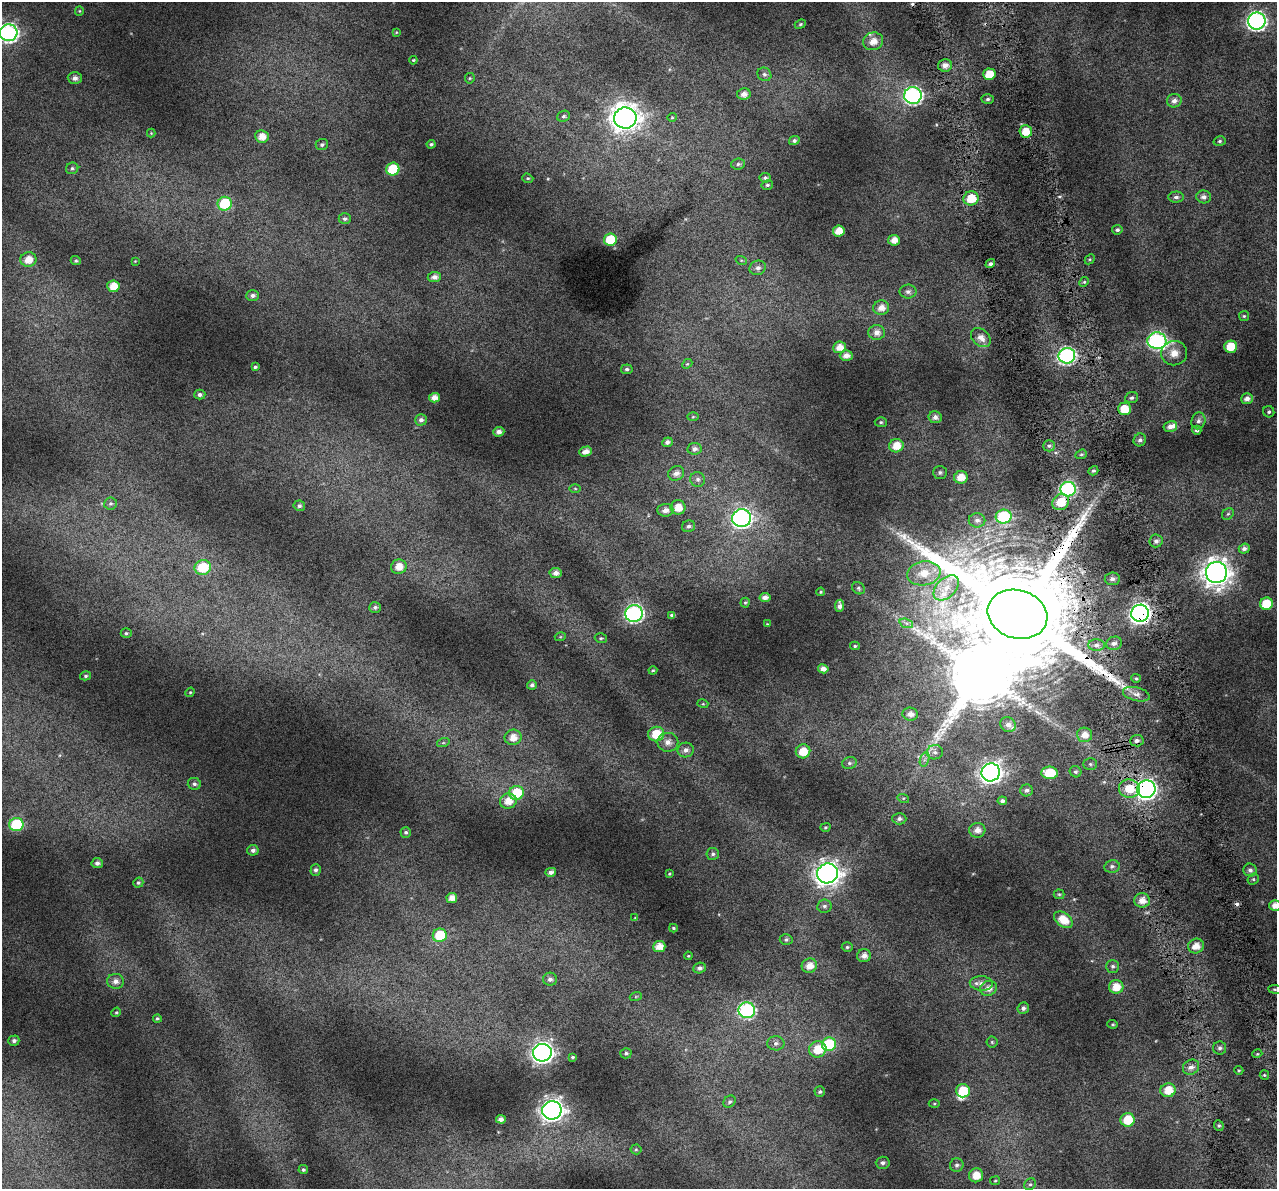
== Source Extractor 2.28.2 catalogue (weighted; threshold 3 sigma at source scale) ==
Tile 6 of 4 x 4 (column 2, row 2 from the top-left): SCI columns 1312-2586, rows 2484-3670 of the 5172 x 4917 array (HDU 1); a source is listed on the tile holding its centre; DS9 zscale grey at full resolution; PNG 1279 x 1191 px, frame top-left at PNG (2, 2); each listed source drawn as its Kron ellipse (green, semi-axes under 4 px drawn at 4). Shown black and unused: <1% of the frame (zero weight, under 4 of 7 exposures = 2% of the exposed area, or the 3 px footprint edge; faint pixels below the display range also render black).
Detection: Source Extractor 2.28.2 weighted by HDU 2 'WHT'; one run over the whole footprint, this tile lists its part. Background 0.0718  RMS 0.046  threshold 0.19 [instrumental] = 3 sigma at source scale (4.09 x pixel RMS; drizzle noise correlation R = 1.36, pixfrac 0.8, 0.0396/0.0396 arcsec/px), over >= 5 px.
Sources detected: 248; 1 too faint to see at this stretch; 1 inside a brighter object's white glare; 2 cosmic-ray / hot-pixel residue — neither listed nor drawn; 4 inside a brighter listed object's ellipse — not listed separately; the other 240 listed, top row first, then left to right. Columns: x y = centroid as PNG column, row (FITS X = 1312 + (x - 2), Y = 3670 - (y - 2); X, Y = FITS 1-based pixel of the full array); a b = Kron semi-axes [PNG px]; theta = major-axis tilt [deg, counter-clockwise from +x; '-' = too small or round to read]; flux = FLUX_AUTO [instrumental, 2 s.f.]
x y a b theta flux
79 11 5 4 - 4.5
1257 21 9 8 - 1500
800 24 6 4 22 6.1
396 32 3 3 - 3.7
9 33 9 8 - 1300
873 41 10 9 - 48
413 60 4 3 - 3.9
945 65 7 6 - 26
764 74 7 6 - 13
989 74 6 6 - 84
75 78 7 6 - 19
470 78 5 5 - 5.4
744 94 6 6 - 24
913 95 9 8 - 1200
988 99 6 4 4 10
1174 101 7 6 - 21
564 116 6 5 - 9.1
672 117 4 4 - 4.5
625 118 11 10 - 5000
1026 131 6 6 - 65
151 133 4 4 - 3.6
262 136 7 6 - 42
794 140 5 4 - 10
1220 141 6 4 16 7.6
431 144 4 4 - 7.2
322 145 6 5 - 8.4
738 164 7 5 6 9.2
72 168 6 6 - 8.4
393 169 7 6 - 190
528 178 5 4 - 6.2
765 178 5 5 - 9.1
767 185 6 4 14 7.8
1176 197 8 5 2 14
1204 197 7 6 - 18
971 198 7 7 - 97
225 204 7 7 - 210
345 219 6 5 - 9.7
1117 230 5 4 - 9.9
839 231 6 5 - 52
610 240 6 6 - 120
894 240 6 5 - 39
1090 259 5 4 - 5.6
28 260 8 7 - 57
741 260 6 3 -18 5.2
76 261 5 4 - 6.7
135 261 3 3 - 3.2
990 264 5 4 - 10
758 268 8 7 - 19
434 277 7 5 6 22
1084 282 5 4 - 6.8
113 286 6 6 - 61
908 292 8 7 - 15
252 295 6 5 - 14
881 308 8 7 - 36
1244 316 5 5 - 6.2
877 332 8 7 - 30
981 338 11 8 -41 34
1157 341 9 8 - 1100
839 347 6 6 - 43
1231 347 6 6 - 94
1174 353 13 12 - 44
846 355 6 5 - 31
1067 356 8 8 - 980
687 364 5 4 - 5.8
255 367 4 3 - 7.2
627 369 6 5 - 11
200 394 5 5 - 13
434 398 5 5 - 32
1132 398 6 5 - 11
1247 399 6 5 - 21
1125 409 6 6 - 77
1269 412 6 5 - 8.1
693 417 6 4 2 4.3
935 417 6 6 - 20
421 420 6 5 - 15
1198 421 8 7 - 14
881 422 6 5 - 7
1170 426 7 5 13 27
1197 430 4 4 - 10
499 432 5 5 - 22
1140 440 6 6 - 13
667 442 5 4 - 13
896 446 7 6 - 62
1049 446 5 5 - 11
694 449 7 6 - 16
586 451 6 5 - 29
1081 454 6 4 20 7.3
1093 471 5 4 - 8.4
940 472 7 6 - 9.3
676 473 8 7 - 24
961 477 7 6 - 52
698 479 8 7 - 14
575 488 6 4 -2 5.2
1068 489 7 7 - 710
1061 502 9 7 38 99
111 503 6 6 - 9.7
299 506 6 5 - 11
678 507 7 7 - 57
665 510 8 6 4 26
1228 514 6 5 - 7.4
1004 517 8 7 - 290
742 518 9 9 - 1300
977 520 8 7 - 18
689 526 7 5 21 13
1156 541 6 6 - 15
1244 549 5 5 - 15
203 567 8 7 - 140
399 567 8 7 - 45
556 573 6 5 - 22
924 573 17 12 10 83
1216 573 10 10 - 4900
1112 579 7 6 - 14
858 588 7 5 -36 8.1
946 588 15 9 45 61
821 592 4 3 - 4.6
765 597 5 4 - 22
745 603 5 4 - 5.1
1266 604 6 6 - 100
839 606 6 4 83 18
375 607 6 5 - 10
634 613 9 8 - 1100
1140 613 9 8 - 2100
1017 614 30 24 -16 160000
672 615 4 3 - 10
906 623 7 4 -18 11
767 624 3 3 - 2.6
126 633 5 4 - 6.4
560 637 5 3 - 3.8
601 638 6 4 -17 6.7
1114 643 8 6 21 19
1096 645 8 6 1 18
855 646 5 4 - 6.1
823 669 5 4 - 29
653 670 4 4 - 4.6
85 676 5 4 - 7.2
1136 678 5 4 - 6
532 685 5 4 - 14
190 692 5 4 - 4.8
1136 694 14 6 -14 21
703 704 5 3 - 4.2
910 714 8 6 -6 27
1008 725 8 7 - 21
656 734 8 7 - 110
1085 735 7 7 - 39
513 737 8 7 - 50
1137 741 7 5 5 14
668 742 10 9 - 34
443 743 6 4 18 6.5
686 750 8 7 - 20
803 751 7 7 - 74
935 752 8 7 - 19
925 759 7 4 71 12
849 763 7 6 - 11
1090 764 7 5 -1 8.5
991 772 9 9 - 2300
1076 772 6 5 - 8.7
1050 773 8 6 -5 130
194 784 6 6 - 13
1129 789 10 9 - 93
1146 789 9 9 - 1700
1027 790 6 6 - 12
516 793 7 7 - 150
903 798 6 4 -17 5.6
508 801 8 7 - 51
1002 801 5 4 - 11
899 819 7 5 0 14
16 825 7 6 - 310
825 827 5 4 - 6.1
977 830 8 7 - 32
406 832 5 5 - 9.9
253 850 5 5 - 16
713 854 6 6 - 10
97 863 5 5 - 18
1112 866 8 6 11 13
316 870 6 5 - 11
1250 870 6 6 - 14
551 872 5 4 - 17
827 873 10 10 - 3400
669 874 4 3 - 4.4
1253 879 6 5 - 6.6
138 883 5 5 - 7.5
1059 894 5 5 - 6
452 898 5 5 - 38
1142 900 8 7 - 41
1275 905 6 5 - 34
824 906 7 6 - 12
635 918 4 4 - 3.9
1063 920 10 6 -35 73
673 928 4 3 - 5.8
440 935 7 6 - 160
786 940 6 5 - 10
1196 946 8 7 - 44
659 947 6 5 - 50
847 947 5 4 - 6.3
688 956 4 4 - 3.9
864 956 7 6 - 27
809 966 8 7 - 43
1113 966 6 6 - 10
699 968 6 5 - 13
550 979 7 6 - 16
116 981 8 7 - 24
981 983 11 7 -2 26
1116 987 7 7 - 58
988 988 8 7 - 31
1275 989 7 3 -8 6.3
636 996 6 4 19 5.5
1023 1008 6 5 - 13
747 1010 8 8 - 700
116 1012 5 4 - 5.6
157 1018 4 4 - 7.1
1113 1024 5 4 - 5.7
14 1041 5 5 - 13
992 1042 5 5 - 6.2
776 1043 8 7 - 16
829 1044 7 6 - 270
1220 1048 6 6 - 13
818 1049 9 8 - 92
542 1053 9 9 - 2300
626 1053 5 5 - 9.4
1257 1054 5 3 - 4.8
573 1057 4 3 - 6.2
1191 1067 8 7 - 23
1239 1070 4 4 - 4.7
1264 1075 5 4 - 6
1168 1090 7 7 - 78
963 1091 7 6 - 120
820 1092 5 5 - 8.1
730 1102 7 5 44 10
934 1104 5 3 - 4.7
552 1110 10 9 - 3100
501 1119 5 4 - 21
1128 1120 7 6 - 110
1219 1125 5 4 - 7.8
636 1149 5 5 - 6.1
883 1163 7 6 - 13
957 1165 7 7 - 12
303 1170 5 4 - 8.7
976 1175 7 7 - 56
995 1181 5 4 - 4.7
1030 1184 6 5 - 8.6
Overlapping masked pixels (flux is a lower limit): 6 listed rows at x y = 1067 356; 1061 502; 1140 613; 1017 614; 1129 789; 1146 789
Isophote crosses this tile's border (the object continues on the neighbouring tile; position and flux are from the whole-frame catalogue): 2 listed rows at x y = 9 33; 1275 905